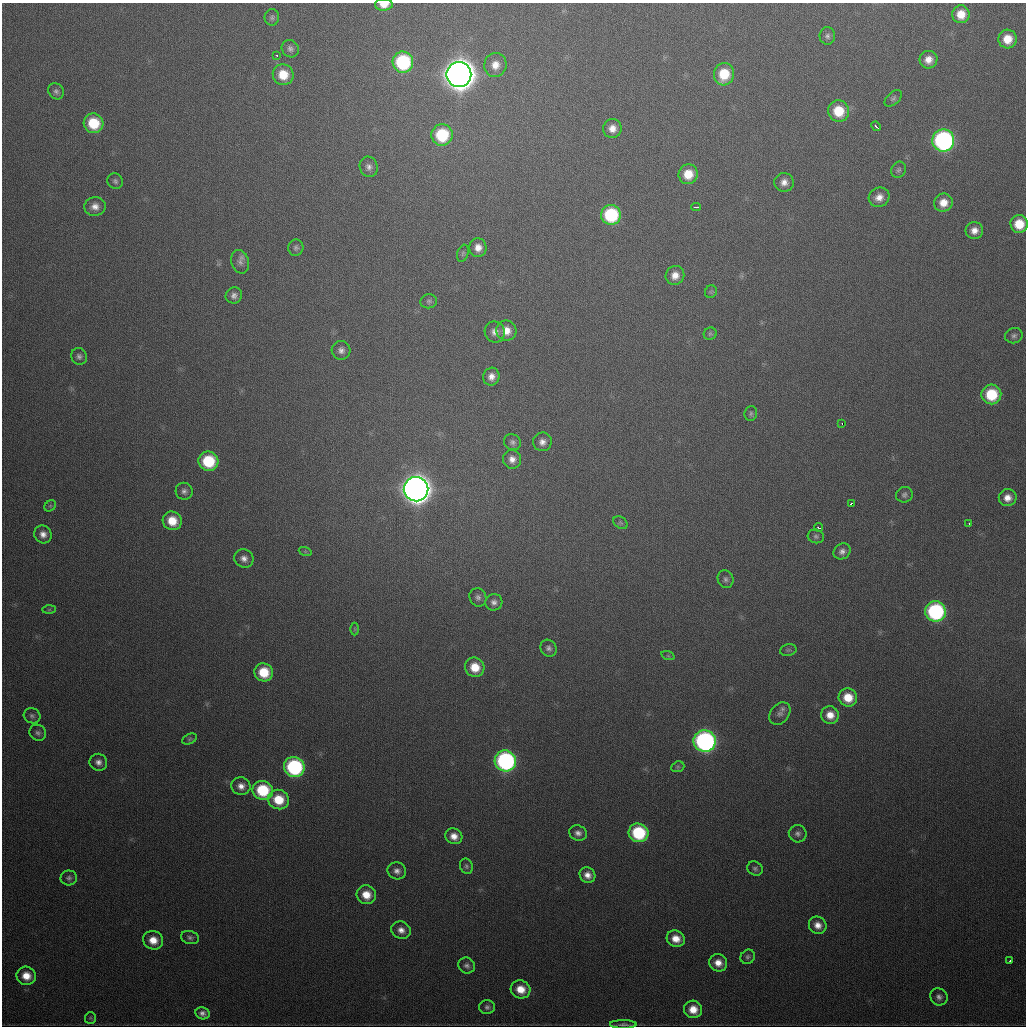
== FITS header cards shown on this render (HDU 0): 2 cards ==
NAXIS1  =                 1024
NAXIS2  =                 1024

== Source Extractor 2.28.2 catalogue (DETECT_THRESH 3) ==
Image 1024 x 1024 px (HDU 0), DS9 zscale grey, 1 PNG px = 1 image px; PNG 1028 x 1028 px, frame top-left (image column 1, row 1024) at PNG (2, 3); each listed source drawn as its Kron ellipse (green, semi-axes under 4 px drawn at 4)
Background 445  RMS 16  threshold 47.7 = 3 sigma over >= 5 px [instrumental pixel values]
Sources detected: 122; all 122 listed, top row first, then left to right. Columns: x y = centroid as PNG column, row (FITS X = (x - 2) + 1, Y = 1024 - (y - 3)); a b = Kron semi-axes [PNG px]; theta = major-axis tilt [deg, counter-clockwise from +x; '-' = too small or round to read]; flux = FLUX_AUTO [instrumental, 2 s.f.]
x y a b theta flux
384 5 9 6 1 1.2e+04
961 14 9 8 - 1.7e+04
272 17 8 7 - 3.1e+03
827 36 9 8 - 3.6e+03
1007 39 9 9 - 1.9e+04
290 49 9 8 - 4.2e+03
277 55 3 3 - 1.8e+03
928 60 9 8 - 1.0e+04
403 62 10 10 - 1.1e+05
495 65 12 11 - 1.3e+04
459 74 12 12 - 2.4e+06
724 74 11 10 - 3.3e+04
283 75 10 10 - 2.4e+04
56 91 8 7 - 3.7e+03
893 98 10 6 43 2.9e+03
838 111 11 10 - 3.2e+04
93 123 10 9 - 4.1e+04
876 126 5 2 - 3.0e+03
612 128 9 9 - 9.6e+03
442 135 11 10 - 6.3e+04
943 140 11 11 - 2.8e+05
369 167 10 9 - 5.5e+03
899 170 8 7 - 3.1e+03
688 174 10 9 - 2.2e+04
115 181 8 7 - 3.1e+03
784 182 10 9 - 7.5e+03
879 197 11 9 32 9.5e+03
943 203 9 9 - 1.3e+04
95 206 10 9 - 8.6e+03
696 207 5 2 - 3.4e+03
611 215 10 10 - 8.6e+04
1019 224 9 8 - 2.5e+04
974 230 9 8 - 8.7e+03
296 248 8 7 - 3.0e+03
478 248 9 8 - 9.7e+03
463 253 9 5 72 2.4e+03
240 262 12 8 -75 6.0e+03
675 275 10 9 - 1.0e+04
711 292 6 6 - 2.0e+03
234 295 8 7 - 5.0e+03
429 301 8 7 - 3.0e+03
506 331 10 10 - 1.4e+04
495 332 11 10 - 7.5e+03
710 334 6 6 - 2.2e+03
1014 336 9 7 16 3.4e+03
341 350 9 9 - 6.0e+03
79 356 8 7 - 3.7e+03
491 377 9 8 - 8.2e+03
991 394 10 10 - 4.7e+04
751 414 7 6 - 2.7e+03
842 424 3 2 - 4.9e+03
512 442 9 7 -33 3.8e+03
542 442 9 9 - 6.6e+03
512 459 9 9 - 7.6e+03
208 461 10 9 - 5.5e+04
416 489 12 12 - 1.7e+06
184 491 8 8 - 4.5e+03
904 495 8 7 - 3.3e+03
1008 498 9 8 - 9.8e+03
851 504 3 3 - 8.3e+03
50 506 6 5 - 1.9e+03
172 521 10 9 - 2.3e+04
620 523 8 5 -34 2.3e+03
969 524 3 2 - 1.9e+03
819 527 4 2 - 3.4e+03
43 534 9 8 - 7.7e+03
816 536 8 6 -17 2.9e+03
305 551 6 4 -19 1.7e+03
842 551 9 7 35 5.1e+03
244 558 10 9 - 6.6e+03
726 579 9 7 -65 3.5e+03
478 597 9 8 - 4.4e+03
494 602 8 8 - 5.2e+03
49 610 7 4 1 1.7e+03
935 611 10 10 - 1.6e+05
355 629 6 4 -90 1.5e+03
549 648 9 7 -54 4.1e+03
788 650 8 6 12 2.6e+03
668 656 7 4 -19 1.5e+03
475 667 10 9 - 2.2e+04
264 672 9 9 - 3.3e+04
848 697 9 9 - 2.2e+04
780 714 12 9 52 5.4e+03
830 715 9 8 - 1.3e+04
32 716 8 7 - 3.2e+03
38 733 8 7 - 3.7e+03
190 739 7 5 27 1.9e+03
705 741 11 10 - 3.2e+05
505 761 11 10 - 2.3e+05
98 762 9 8 - 6.0e+03
294 767 10 10 - 1.5e+05
678 767 7 5 21 1.8e+03
241 786 9 8 - 7.9e+03
263 790 10 9 - 5.7e+04
278 800 10 9 - 2.9e+04
578 833 9 7 -24 5.6e+03
638 833 10 9 - 7.7e+04
798 834 9 9 - 4.3e+03
454 836 9 7 -26 1.0e+04
466 866 8 6 -67 2.7e+03
755 869 8 6 -34 2.9e+03
397 871 9 8 - 6.0e+03
587 875 8 7 - 8.6e+03
69 878 8 7 - 3.3e+03
366 895 10 9 - 1.8e+04
818 925 9 8 - 9.4e+03
401 930 10 8 -21 8.0e+03
190 937 9 6 -13 3.4e+03
676 939 9 8 - 1.4e+04
153 940 10 9 - 1.6e+04
748 957 7 6 - 2.7e+03
1010 961 3 3 - 2.5e+03
718 963 9 8 - 1.1e+04
467 965 8 7 - 4.0e+03
26 976 10 9 - 1.6e+04
520 989 10 9 - 1.8e+04
939 997 9 8 - 4.9e+03
487 1007 8 7 - 3.5e+03
693 1009 9 9 - 1.6e+04
202 1013 7 6 - 4.9e+03
90 1018 6 5 - 1.9e+03
623 1024 13 4 -1 3.6e+03
At the frame edge (FLAGS 8, measured only in part): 2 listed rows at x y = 384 5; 1019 224